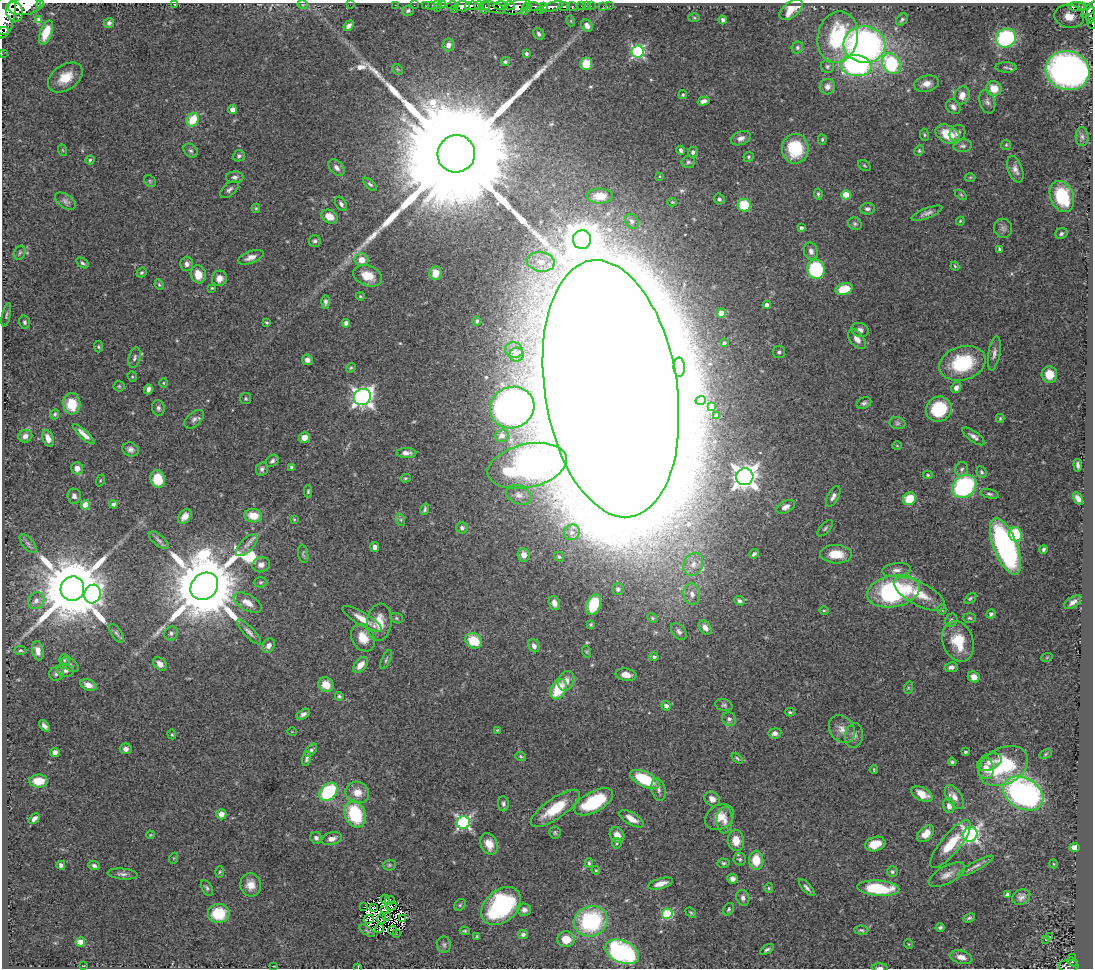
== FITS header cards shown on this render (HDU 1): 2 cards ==
NAXIS1  =                 1091
NAXIS2  =                  966

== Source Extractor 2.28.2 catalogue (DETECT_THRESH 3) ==
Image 1091 x 966 px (HDU 1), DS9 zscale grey, 1 PNG px = 1 image px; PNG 1095 x 970 px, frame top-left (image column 1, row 966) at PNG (2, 3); each listed source drawn as its Kron ellipse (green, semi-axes under 4 px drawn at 4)
Background 1.06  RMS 0.028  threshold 0.0835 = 3 sigma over >= 5 px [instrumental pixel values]
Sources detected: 440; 7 with non-positive FLUX_AUTO (blend fragments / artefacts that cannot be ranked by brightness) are neither listed nor drawn; the other 433 listed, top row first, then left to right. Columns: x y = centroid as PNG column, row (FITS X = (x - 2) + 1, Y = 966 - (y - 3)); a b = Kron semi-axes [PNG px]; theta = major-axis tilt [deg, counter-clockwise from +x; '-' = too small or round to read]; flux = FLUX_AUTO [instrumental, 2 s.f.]
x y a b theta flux
41 3 4 2 - 83
175 4 3 2 - 1
303 5 5 3 - 1.5
350 5 2 2 - 38
395 5 2 2 - 12
414 5 2 2 - 16
426 5 3 3 - 20
432 5 2 2 - 17
438 5 3 2 - 22
443 5 3 2 - 26
453 5 6 3 0 30
510 5 5 3 - 370
24 6 16 9 6 4500
462 6 7 5 1 1800
472 6 7 4 4 590
479 6 5 4 - 390
500 6 7 4 1 840
534 6 7 3 -11 660
543 6 4 3 - 220
564 6 6 3 -1 460
581 6 3 2 - 31
586 6 2 2 - 13
591 6 2 2 - 8.7
603 6 3 2 - 12
610 6 2 2 - 6.9
1077 6 8 3 1 260
493 7 13 5 -17 810
517 7 13 6 21 1400
527 7 5 3 - 840
552 7 12 4 16 1600
572 7 5 3 - 150
1082 7 4 3 - 180
437 8 2 2 - 24
485 8 6 3 67 270
454 10 3 2 - 93
541 10 3 2 - 84
791 10 13 7 37 27
1089 10 10 4 47 820
14 11 10 8 -68 1800
408 11 6 5 - 3.7
524 11 2 2 - 54
5 13 26 10 80 5300
1091 15 8 4 84 180
1069 16 15 11 -11 26
694 18 5 3 - 2.3
902 19 7 5 48 3.6
39 20 4 3 - 2.8
723 20 4 3 - 5
571 21 5 3 - 1.9
109 23 5 5 - 5.4
1092 24 5 2 - 25
349 26 6 4 50 7.3
587 26 6 5 - 9.3
4 31 5 2 - 35000
46 33 13 5 68 28
539 34 6 5 - 4.8
838 37 26 20 79 150
1006 38 10 9 - 210
864 44 21 18 -6 570
448 45 6 5 - 10
797 48 6 5 - 3.5
638 52 6 6 - 290
2 54 2 2 - 11
526 54 3 3 - 3.3
505 62 4 4 - 3.3
586 64 6 6 - 46
891 64 11 8 -57 160
827 66 7 6 - 4.4
856 66 15 10 -7 310
1006 67 10 5 -2 5.1
397 69 6 4 -45 2.6
1068 71 22 19 -16 1000
65 78 19 12 34 49
927 84 12 8 15 15
827 87 8 7 - 11
994 88 8 7 - 27
683 95 4 4 - 2.4
962 95 9 7 73 17
703 101 6 4 15 8
987 102 12 7 -73 8.6
953 107 8 6 -43 8.1
232 109 4 4 - 14
193 120 7 5 55 52
958 133 9 7 54 8.8
948 134 13 8 -28 57
924 135 6 3 -82 2.4
1082 137 9 6 -88 7.3
741 138 10 6 20 9.4
822 140 5 4 - 2.7
1006 145 5 5 - 2.4
963 146 9 6 4 5.2
795 149 15 13 89 94
62 150 6 3 -70 1.8
681 150 4 3 - 4.5
191 151 8 6 -42 4.3
919 151 6 4 65 2.5
693 152 5 5 - 5.3
456 154 19 18 - 150000
239 156 6 5 - 4.3
749 157 5 5 - 2.7
90 160 4 4 - 3
688 162 7 5 2 4.4
864 166 7 4 -35 2.8
337 168 10 6 -47 9.3
1015 169 14 7 -70 11
660 176 3 2 - 1.5
235 177 9 6 2 5.8
970 177 5 3 - 1.9
150 181 6 5 - 3.1
370 184 8 4 -42 4.1
229 189 11 6 41 6.3
818 194 5 4 - 3.1
846 195 5 4 - 53
961 195 7 3 -37 2.4
600 196 13 7 0 21
1062 197 16 11 -68 120
719 199 5 5 - 4.6
65 201 12 6 -33 6.9
672 202 5 4 - 2.1
341 204 8 5 -58 5.4
744 205 6 6 - 72
256 208 4 4 - 2.7
867 209 7 6 - 6.1
927 213 16 5 21 7.9
329 216 8 6 -29 25
632 221 8 6 -54 5.5
960 221 4 3 - 1.9
855 224 7 6 - 4.3
801 228 4 4 - 4.9
1003 228 10 9 - 7.3
1061 233 6 5 - 3.9
582 240 9 9 - 4400
315 241 6 6 - 4.3
999 249 4 3 - 2.9
811 251 9 7 -74 8.7
20 253 7 5 67 4.1
251 257 13 6 20 12
361 260 7 6 - 19
541 262 14 9 -10 25
82 263 7 4 -35 4.2
187 264 7 6 - 8.1
955 266 4 4 - 2.3
816 269 10 8 -79 150
142 273 5 4 - 3.4
435 273 7 6 - 23
198 274 9 7 -73 24
368 276 15 10 -20 34
219 278 8 7 - 14
159 285 5 4 - 2.6
212 288 3 3 - 1.8
844 289 9 6 16 48
360 296 4 4 - 2.7
325 302 7 4 87 5.1
767 305 4 4 - 9
721 313 4 4 - 15
6 315 12 3 78 3.8
477 321 4 4 - 4.4
25 322 7 5 -75 4.4
266 323 3 3 - 2.1
346 323 4 4 - 6.4
860 330 8 7 - 8.3
857 339 11 6 -51 13
724 343 3 3 - 2.6
98 347 6 4 -87 2.6
514 350 9 7 -14 11
779 352 6 6 - 6.6
994 353 17 5 80 9
517 355 7 7 - 16
134 358 10 5 75 5.6
307 360 5 5 - 8.2
962 363 24 16 17 110
679 367 9 5 -89 6.8
351 368 5 4 - 2.4
1049 374 8 7 - 31
132 377 5 4 - 2.5
163 383 5 3 - 1.8
119 386 5 5 - 2.7
956 388 6 4 58 8.5
148 389 5 4 - 8.2
611 389 129 66 -81 68000
362 397 8 8 - 970
246 398 5 5 - 2.9
701 400 5 4 - 10
864 403 8 5 22 5
72 404 11 8 -86 48
711 407 3 3 - 3.1
158 408 7 6 - 5.6
512 408 22 20 24 950
939 409 13 12 - 85
55 414 5 4 - 3
717 416 3 3 - 2
1000 418 4 4 - 2.2
194 419 12 7 42 7.1
897 423 8 6 -14 4.9
84 434 14 4 -43 11
25 436 7 6 - 9.4
502 436 7 6 - 8.1
974 436 13 5 -35 7.6
48 438 9 5 -68 13
304 438 5 5 - 18
897 446 5 3 - 1.9
130 449 8 6 -20 7.4
406 453 10 5 0 9.3
272 461 7 5 42 4.8
1078 465 6 3 -83 5.6
527 466 40 21 13 570
291 467 4 3 - 3.5
77 468 6 6 - 14
262 469 7 6 - 5.3
962 469 7 6 - 5.3
981 472 6 5 - 3.2
928 475 5 4 - 3
745 477 8 8 - 2000
405 478 5 4 - 2.5
158 479 9 7 -73 57
100 480 6 4 70 2.1
964 486 13 10 36 230
308 491 6 4 88 2.5
989 494 9 4 -13 3.9
519 495 13 9 -24 12
74 496 7 6 - 7
833 496 11 5 63 8.6
909 499 7 6 - 46
1078 499 7 4 -57 14
113 504 4 4 - 4
86 505 4 4 - 50
786 507 10 5 26 8.7
425 509 6 4 74 3.5
185 516 8 5 51 11
253 516 9 6 -6 33
294 519 4 3 - 1.7
401 520 6 4 -72 3.5
462 528 6 5 - 5.5
825 528 10 5 46 3.9
572 532 8 7 - 7.4
1015 534 7 6 - 94
159 540 12 5 -40 5.7
28 544 11 5 -49 5.7
247 545 14 6 46 11
1005 546 30 11 -68 410
375 547 5 4 - 7.9
1043 549 4 3 - 3.9
303 554 9 5 -79 3.7
754 554 5 3 - 4.4
836 554 16 9 -3 41
524 555 7 6 - 17
559 557 5 4 - 3
693 564 12 9 66 15
261 565 9 7 21 9.7
896 570 14 7 6 11
261 582 7 5 2 3.1
204 586 15 12 44 28000
72 589 12 11 - 25000
618 589 6 6 - 5.6
893 591 27 15 11 290
93 594 9 8 - 440
692 594 10 8 -78 11
919 594 28 11 -28 50
970 598 7 4 37 3.2
36 601 9 7 52 9.8
739 601 5 4 - 4.6
1073 602 9 5 34 8.3
248 603 15 7 -29 20
554 603 7 5 -71 14
594 605 11 7 68 83
942 609 5 4 - 3.1
824 610 5 3 - 2.1
991 614 5 4 - 3.5
397 618 6 5 - 3
652 618 5 4 - 2.6
969 618 6 5 - 3.2
362 619 22 6 -31 24
951 620 7 6 - 4.8
379 622 19 12 84 35
591 624 3 3 - 2.7
705 628 8 5 -51 13
679 631 9 6 -50 6.4
249 632 16 5 -47 8
117 633 11 5 -57 4.8
171 633 7 6 - 5.2
363 638 14 11 -60 30
474 641 9 7 -30 51
958 641 21 15 -72 55
269 645 7 6 - 10
534 646 7 5 -60 8
20 650 6 3 -4 2.6
38 651 10 6 -79 13
587 652 6 4 -71 2.2
654 657 4 4 - 4
1047 657 6 3 20 1.5
64 660 6 5 - 3.5
386 660 10 4 66 3.7
160 664 7 5 -42 12
70 665 10 6 -38 5.8
360 665 9 5 49 19
951 667 6 5 - 8.1
65 671 8 6 -6 7
56 673 7 6 - 6
626 675 10 6 -7 17
974 677 6 5 - 14
566 681 10 8 70 15
88 685 8 5 -23 14
326 685 8 7 - 30
908 688 6 4 72 2.3
558 689 11 7 61 67
339 696 4 4 - 3.1
724 705 9 6 -13 4.2
666 706 5 4 - 8.9
790 712 5 3 - 2.9
303 714 7 4 33 5.9
729 719 7 6 - 6.5
44 726 6 4 -50 6.6
842 729 15 12 -52 18
497 730 3 3 - 1.7
292 732 5 3 - 1.3
775 733 6 5 - 7.9
172 734 5 4 - 2.2
854 736 12 9 82 10
126 749 6 5 - 8.8
311 750 8 4 48 4.6
55 752 5 4 - 9.4
965 752 3 3 - 3.6
1045 754 6 4 29 2.5
521 756 5 4 - 2.9
737 758 6 3 -38 2.6
307 759 8 4 76 4.8
952 762 4 3 - 3.7
989 762 13 8 23 13
1003 766 26 18 27 140
986 768 11 8 -79 19
874 770 4 3 - 2.1
645 779 15 7 -26 92
39 781 9 6 -1 31
658 789 11 6 -76 7.8
328 792 10 7 46 140
357 792 12 10 -21 24
1023 793 21 15 -29 540
922 794 11 6 -28 23
954 797 13 7 -58 14
712 799 8 6 -39 14
594 802 21 10 29 120
503 804 7 5 -85 4.8
949 806 7 6 - 9.3
555 808 29 10 35 70
221 814 5 5 - 13
355 814 14 10 -70 120
720 817 15 12 31 26
34 818 6 4 45 6.2
632 819 13 6 -30 17
725 820 13 8 88 14
464 823 6 6 - 480
555 832 6 5 - 3.5
926 834 10 6 43 23
970 834 7 7 - 670
150 835 4 3 - 1.7
617 835 8 6 -53 14
316 838 6 5 - 6.1
332 839 10 6 14 12
736 841 10 8 -81 25
617 843 5 4 - 2.7
489 844 11 8 -66 25
875 844 10 7 16 31
951 844 29 9 51 59
1074 847 5 4 - 8.8
174 858 5 3 - 1.6
740 859 6 6 - 4.6
756 860 9 7 -84 40
589 863 4 3 - 2.8
723 863 6 4 -2 3.1
1054 864 4 3 - 1.3
61 865 4 4 - 8.1
389 865 6 5 - 3.4
94 866 6 4 -23 5.1
976 866 20 4 28 8.8
596 870 4 3 - 2.1
220 872 5 3 - 2.3
892 872 5 5 - 3.6
123 874 15 5 -5 7.5
947 875 20 8 28 16
732 879 5 5 - 7.5
660 884 13 5 16 17
251 885 11 10 - 22
207 888 8 5 -61 4.2
769 888 5 4 - 2.3
807 888 10 4 -48 5.9
878 888 21 8 -4 99
1007 895 4 4 - 4.7
1021 897 9 7 28 8.4
743 898 8 6 -72 8
385 899 4 2 - 1.2
390 900 5 3 - 9.8
460 905 6 5 - 2.7
391 906 5 2 - 2.4
501 906 23 15 41 230
364 907 2 2 - 0.96
373 907 3 2 - 1.8
729 909 7 5 58 3.2
384 910 3 2 - 3.5
524 910 7 6 - 9
219 913 11 9 5 74
691 913 6 4 -41 2.6
667 914 5 5 - 160
387 917 3 2 - 0.19
382 918 6 2 78 5.3
969 918 6 4 22 3.7
369 919 5 3 - 0.48
403 919 3 3 - 4.3
591 921 17 15 25 210
940 927 4 3 - 3.7
379 928 5 2 - 2
861 930 7 4 -4 3.4
367 931 9 4 -33 2.7
392 931 4 2 - 3.5
465 931 5 3 - 2.3
396 933 2 2 - 1.2
523 934 5 4 - 5.8
477 936 4 3 - 1.9
1049 936 3 3 - 12
566 939 8 8 - 30
1046 939 3 2 - 10
80 942 4 4 - 41
908 944 5 3 - 1.5
444 945 8 7 - 5.7
767 949 8 4 30 4.4
622 952 18 11 -24 350
961 957 11 6 -15 14
1072 957 3 2 - 18
1072 962 5 3 - 110
83 966 3 2 - 1.2
274 966 3 2 - 1.1
1068 966 10 6 -2 270
358 967 4 2 - 1.9
880 968 8 2 -2 4.6
At the frame edge (FLAGS 8, measured only in part): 11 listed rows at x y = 41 3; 24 6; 1089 10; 5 13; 1091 15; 1092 24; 4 31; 2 54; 1068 966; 358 967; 880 968
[7 non-positive-flux detections neither listed nor drawn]